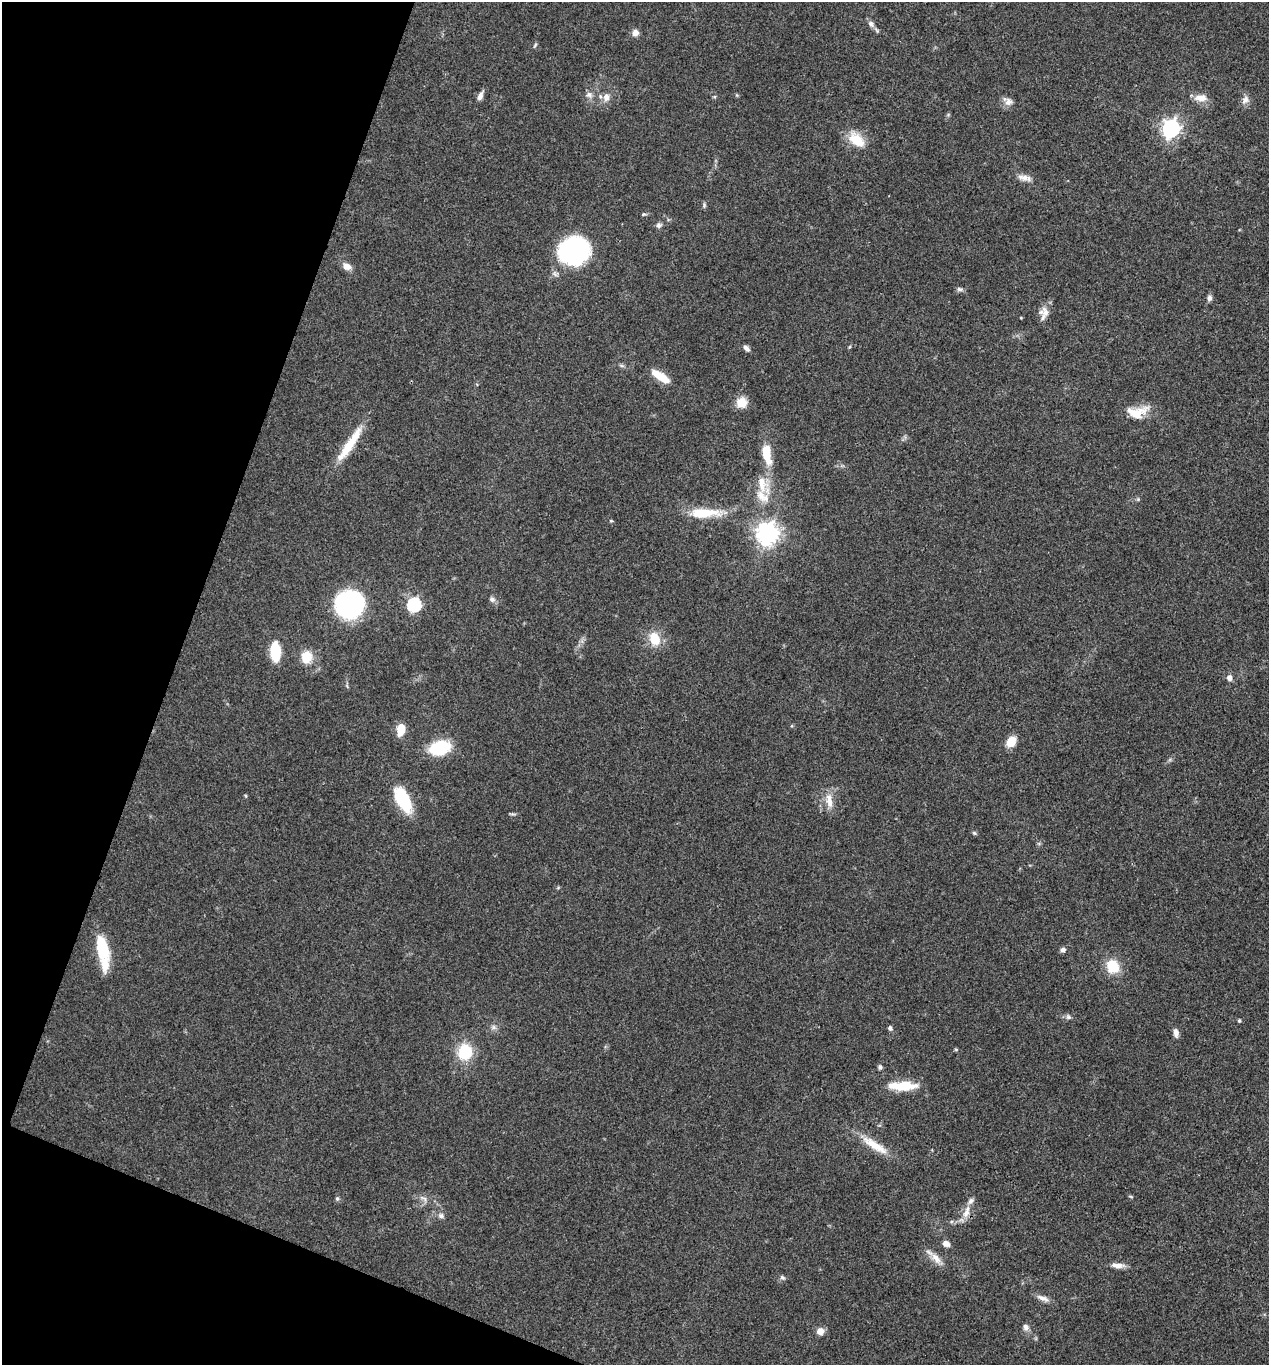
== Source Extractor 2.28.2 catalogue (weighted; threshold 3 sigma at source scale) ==
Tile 9 of 4 x 4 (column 1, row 3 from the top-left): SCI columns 137-1403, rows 1369-2731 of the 5470 x 5459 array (HDU 1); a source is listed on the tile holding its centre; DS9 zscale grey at full resolution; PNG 1271 x 1367 px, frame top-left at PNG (2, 2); no overlay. Shown black and unused: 18% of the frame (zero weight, under 3 of 4 exposures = <1% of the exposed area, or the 3 px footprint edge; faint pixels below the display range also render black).
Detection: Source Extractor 2.28.2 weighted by HDU 2 'WHT'; one run over the whole footprint, this tile lists its part. Background 0.0608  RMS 0.0055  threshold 0.0247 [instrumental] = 3 sigma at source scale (4.5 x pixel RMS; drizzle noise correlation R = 1.50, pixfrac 1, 0.05/0.05 arcsec/px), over >= 5 px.
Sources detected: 74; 6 inside a brighter listed object's ellipse — not listed separately; the other 68 listed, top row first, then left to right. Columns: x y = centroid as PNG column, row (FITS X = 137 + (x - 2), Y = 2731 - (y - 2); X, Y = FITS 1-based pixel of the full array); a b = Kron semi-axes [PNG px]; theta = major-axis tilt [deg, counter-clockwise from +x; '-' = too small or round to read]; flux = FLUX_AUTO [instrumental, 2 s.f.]
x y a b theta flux
871 24 10 7 -52 2.2
635 33 7 7 - 3.3
535 45 8 4 55 0.78
589 95 10 8 -17 2.3
480 96 11 6 64 2.5
606 97 12 9 85 3.6
1201 98 16 8 0 5
1245 100 12 9 56 3
1008 102 12 11 - 3.2
1171 128 7 7 - 210
857 140 21 12 -41 13
1023 177 17 7 -14 3.8
704 205 8 4 88 0.89
644 214 6 5 - 0.77
659 225 7 7 - 1.6
573 251 22 19 9 110
347 266 10 8 -10 3.8
959 289 8 6 -3 1.4
1209 298 8 6 85 1.8
1044 313 18 12 82 4.6
746 348 8 5 -46 1.9
660 376 25 8 -33 8.9
742 402 10 9 - 9.3
1136 414 28 13 24 11
349 445 51 9 56 17
767 454 26 10 -80 13
762 483 25 12 -80 11
704 513 37 11 1 17
611 521 5 3 - 0.55
767 534 8 7 - 390
492 599 8 6 -25 1.7
350 605 22 21 - 100
414 605 6 6 - 85
654 639 14 11 -68 12
275 651 19 9 -87 20
307 657 10 9 - 13
1229 678 8 6 -87 2.3
401 729 12 7 79 11
1011 742 10 8 55 9.3
440 748 16 10 14 35
403 800 29 13 -62 25
829 801 22 8 -81 6
512 814 8 3 -5 0.87
974 833 6 4 -44 0.75
102 947 30 13 -75 20
1063 950 6 6 - 1.6
1113 966 11 10 - 17
1068 1017 7 7 - 1.4
1239 1021 5 4 - 0.7
493 1027 7 4 -90 1.3
890 1028 6 5 - 1.2
1176 1033 10 6 -84 2.7
465 1052 13 12 - 24
880 1067 7 5 -90 1.1
905 1086 24 10 3 15
875 1145 40 10 -32 12
1131 1197 6 3 -20 0.6
424 1198 12 5 -32 2
337 1199 6 5 - 0.99
966 1212 19 8 70 5.4
441 1216 8 7 - 1.8
946 1244 9 7 -29 2.7
936 1258 18 9 -51 5.3
1118 1265 18 6 -4 3.7
782 1277 7 5 -19 1.2
1043 1298 17 6 -22 3.2
1026 1327 9 7 -62 2.1
820 1331 9 8 - 3.5